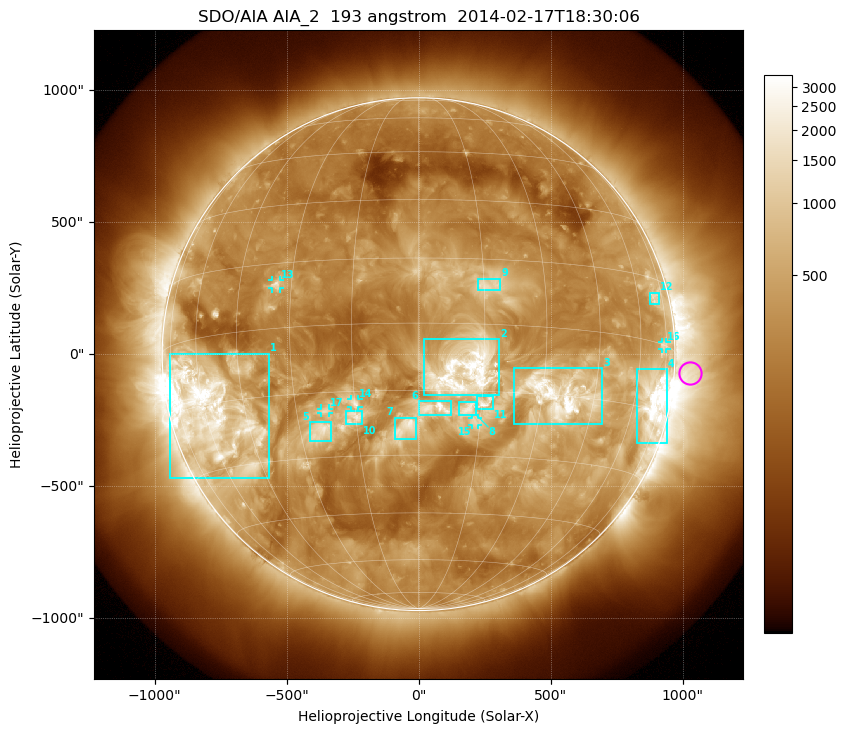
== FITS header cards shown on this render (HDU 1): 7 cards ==
TELESCOP= 'SDO/AIA'
INSTRUME= 'AIA_2'
WAVELNTH=                  193
WAVEUNIT= 'angstrom'
DATE-OBS= '2014-02-17T18:30:06.84'
CTYPE1  = 'HPLN-TAN'
CTYPE2  = 'HPLT-TAN'

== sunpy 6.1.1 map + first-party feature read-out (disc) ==
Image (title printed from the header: SDO/AIA AIA_2  193 angstrom  2014-02-17T18:30:06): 1024 x 1024 px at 2.4 arcsec/px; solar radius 971 arcsec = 405 px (full disc in frame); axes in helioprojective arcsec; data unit not stated in the header (colour bar unlabelled)
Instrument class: DISC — disc imager (sunpy class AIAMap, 193 A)
Bright regions (active regions / flare kernels): reference = the median radial profile (limb darkening/brightening removed); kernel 9 px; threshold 5 sigma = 740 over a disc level ~282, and >= 1.15x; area >= 12 px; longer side >= 10 px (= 24 arcsec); searched inside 0.97 R_sun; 17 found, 17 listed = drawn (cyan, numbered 1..; 5 of them under ~33 arcsec drawn as corner ticks so the feature stays visible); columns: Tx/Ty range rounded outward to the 5 arcsec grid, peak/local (2 s.f.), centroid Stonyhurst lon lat
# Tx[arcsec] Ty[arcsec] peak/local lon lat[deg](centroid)
1 -945..-565 -470..5 14 -58 -17
2 20..305 -155..60 8.7 +10 -11
3 360..695 -265..-50 18 +35 -15
4 825..940 -340..-55 16 +69 -13
5 -415..-330 -330..-255 6.5 -25 -24
6 0..125 -230..-175 6.2 +4 -19
7 -90..-10 -325..-240 5.1 -3 -23
8 150..220 -230..-180 4.7 +12 -19
9 225..310 240..285 3.5 +16 +9
10 -275..-210 -270..-215 3.8 -16 -21
11 220..280 -210..-155 5 +16 -18
12 875..915 190..235 4.1 +69 +10
13 -555..-525 250..280 6 -34 +10
14 -255..-225 -200..-170 3.4 -15 -18
15 205..225 -270..-240 2.8 +14 -22
16 920..940 20..45 3.8 +73 +0
17 -370..-340 -225..-205 3.5 -23 -19
Off-limb structures (1.02-1.3 R_sun): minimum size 162 px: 2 found; the strongest spans PA ~225..300 deg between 1.02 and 1.3 R_sun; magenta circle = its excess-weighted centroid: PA ~265 deg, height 1.06 R_sun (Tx ~1030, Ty ~-70 arcsec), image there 4.6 x the reference